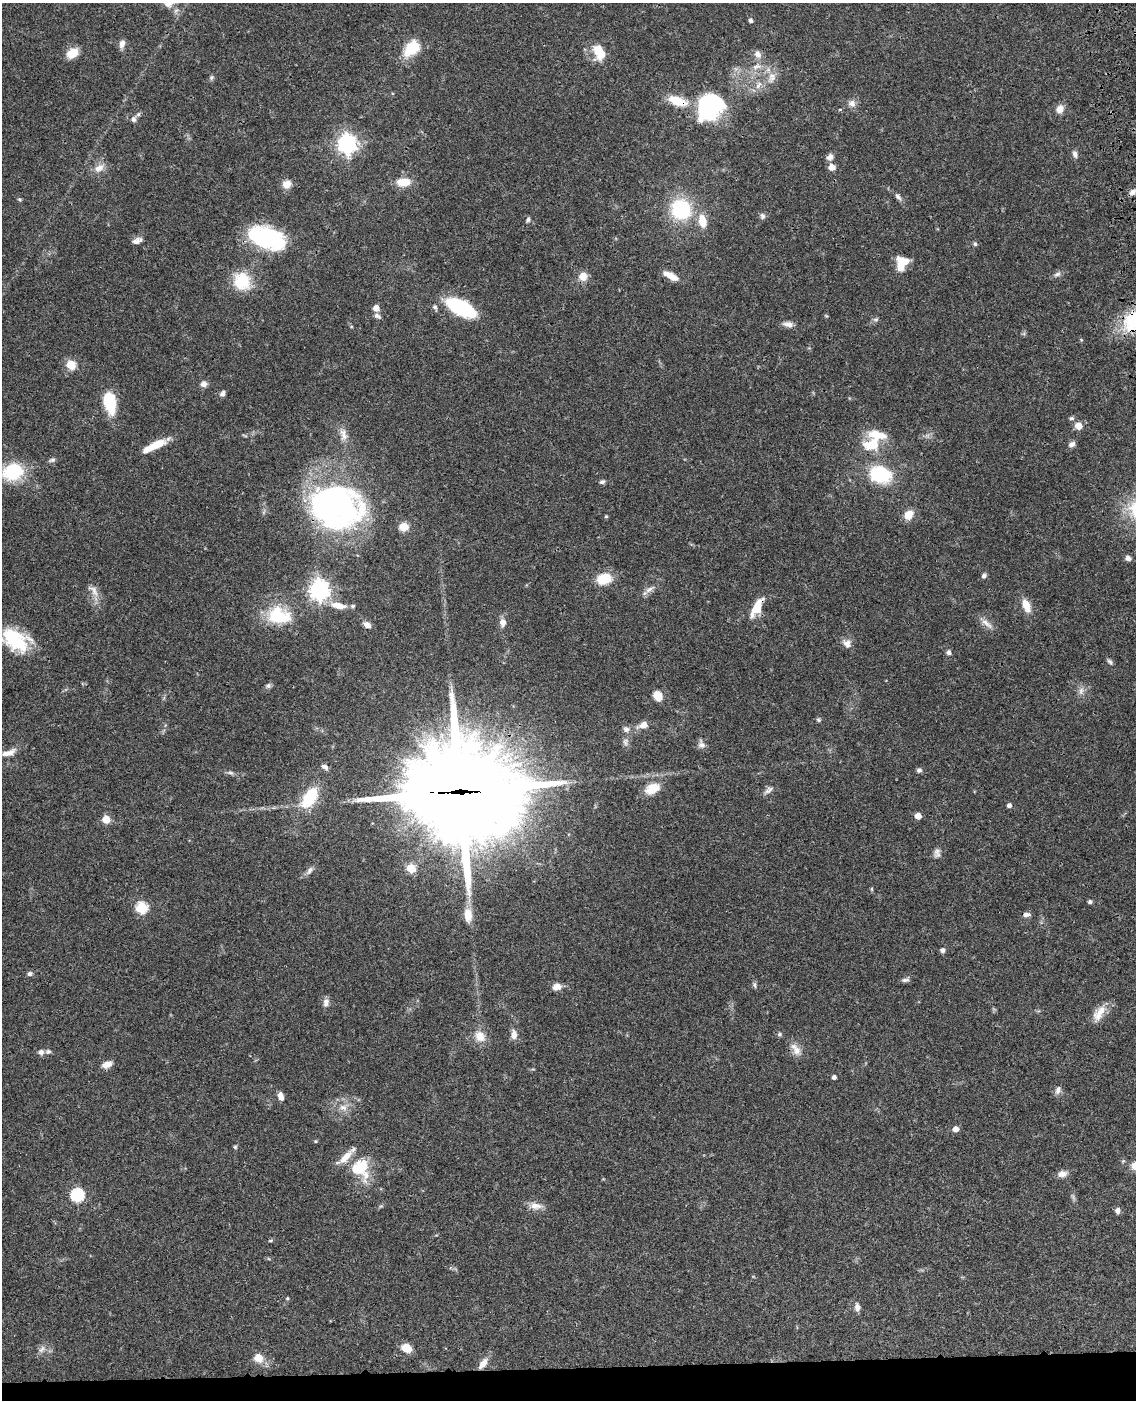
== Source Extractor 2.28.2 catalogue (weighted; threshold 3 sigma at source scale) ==
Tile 10 of 4 x 3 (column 2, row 3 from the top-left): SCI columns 1253-2386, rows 256-1653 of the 4769 x 4604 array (HDU 1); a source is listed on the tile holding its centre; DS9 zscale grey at full resolution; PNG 1138 x 1402 px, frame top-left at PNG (2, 3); no overlay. Shown black and unused: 2% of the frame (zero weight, under 3 of 4 exposures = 6% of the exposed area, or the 3 px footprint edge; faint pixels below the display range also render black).
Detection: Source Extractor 2.28.2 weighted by HDU 2 'WHT'; one run over the whole footprint, this tile lists its part. Background 0.0444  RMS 0.0028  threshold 0.0126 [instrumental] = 3 sigma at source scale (4.5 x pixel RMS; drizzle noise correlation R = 1.50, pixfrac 1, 0.05/0.05 arcsec/px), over >= 5 px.
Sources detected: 152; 3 too faint to see at this stretch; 2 inside a brighter object's white glare — not listed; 8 inside a brighter listed object's ellipse — not listed separately; the other 139 listed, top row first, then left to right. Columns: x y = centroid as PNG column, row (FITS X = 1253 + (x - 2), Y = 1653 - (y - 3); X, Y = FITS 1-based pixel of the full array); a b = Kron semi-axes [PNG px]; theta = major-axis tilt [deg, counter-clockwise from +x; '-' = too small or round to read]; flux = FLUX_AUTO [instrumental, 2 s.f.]
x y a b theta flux
750 20 4 4 - 0.79
122 44 11 6 76 1.6
412 48 22 15 46 8.2
599 52 19 13 -70 6
72 53 14 10 32 4.2
758 54 11 9 -59 1.6
757 66 14 7 14 2
211 77 6 6 - 0.56
772 77 18 10 67 3.1
758 85 13 6 56 1.7
677 101 23 10 -19 7.6
852 103 11 10 - 1.6
710 106 32 27 43 31
1060 109 9 8 - 2.4
133 119 8 7 - 0.97
347 144 7 7 - 150
1075 154 9 6 -70 1.1
830 157 8 7 - 1.5
832 167 7 6 - 2.4
99 168 17 10 35 2.4
403 182 15 9 3 5
287 184 10 9 - 2.7
1132 192 9 7 36 1.3
898 197 11 6 -49 0.96
20 199 6 4 -33 0.38
681 209 20 19 - 21
762 216 8 7 - 0.84
528 219 8 4 72 0.56
702 221 14 8 -80 5
267 237 37 20 -19 31
136 241 11 8 33 1.5
975 244 6 5 - 0.49
902 263 17 14 68 5.1
1057 274 11 7 33 0.99
583 276 11 11 - 2.7
671 276 18 7 -28 3.7
242 281 17 15 -57 12
435 307 8 5 -64 0.73
376 308 7 6 - 1.9
461 308 30 13 -27 23
377 316 10 6 -41 0.97
826 316 6 3 -70 0.3
876 319 8 5 6 0.62
788 324 14 7 -10 1.5
71 365 10 9 - 4
204 384 8 7 - 1.3
222 393 8 6 65 0.77
110 402 20 11 -79 13
1071 418 7 5 -8 0.56
1078 426 5 5 - 4.9
343 434 20 10 -79 2.8
873 444 22 17 24 8.9
1072 444 8 6 34 1.2
156 445 25 7 25 6
52 460 10 5 16 0.71
13 471 22 17 16 15
880 474 17 13 -18 21
602 482 7 5 18 0.67
335 505 57 41 -18 77
908 515 9 7 52 4.3
606 516 5 4 - 0.32
404 527 11 9 7 2.8
1128 558 7 6 - 1.1
984 576 7 6 - 0.73
604 579 15 11 10 7.5
649 589 15 6 31 1.6
93 590 22 9 -48 2.4
319 590 7 7 - 160
338 605 20 8 -10 3.8
1026 605 15 8 -68 3.9
757 606 21 9 63 5.8
278 617 33 18 3 12
503 622 11 8 88 1.9
986 623 23 7 -41 2
367 625 8 6 -29 1.7
15 640 33 21 -29 16
847 643 13 10 -44 1.9
948 652 6 6 - 0.83
1110 662 8 5 -40 0.63
268 686 7 6 - 0.72
1081 691 12 7 82 1.4
658 696 8 7 - 5.1
819 720 6 5 - 0.49
643 725 12 8 21 2.5
626 729 9 8 - 1.2
625 742 11 8 81 1.2
701 744 11 8 -69 1.3
11 752 13 9 35 2.1
325 767 9 6 -28 1.1
919 770 6 6 - 0.76
230 773 11 5 -12 0.78
652 789 20 12 26 5
768 790 15 8 38 1.3
461 791 46 35 -2 4700
309 798 19 10 56 16
1009 805 5 4 - 0.91
918 816 5 5 - 3.6
106 819 5 5 - 7.6
937 853 13 8 88 1.3
411 868 5 5 - 9.7
309 871 13 6 52 1.2
871 889 6 4 -90 0.31
1090 902 4 4 - 0.7
142 907 6 6 - 24
468 915 15 8 -85 4.2
1026 915 9 6 9 1.1
942 950 7 6 - 0.83
30 974 7 6 - 0.75
905 980 11 5 4 0.77
754 985 8 5 -79 0.6
557 987 11 8 7 2
326 1003 10 7 82 1.5
1099 1013 24 11 54 3.8
514 1034 14 8 -86 1.8
779 1034 6 6 - 0.5
480 1036 16 13 -49 3.7
796 1049 20 10 -54 2.6
48 1051 8 6 2 0.72
41 1052 7 6 - 1.1
107 1064 10 6 21 2.4
834 1077 4 4 - 0.87
1058 1090 11 7 70 1.2
281 1096 9 5 -75 2
343 1107 13 9 -5 2.3
955 1129 5 5 - 2
315 1141 5 4 - 0.31
235 1147 5 5 - 0.37
359 1168 23 20 32 11
1062 1174 12 7 7 1.9
77 1195 6 6 - 41
535 1206 18 9 -6 2.5
1118 1210 7 6 - 1.1
270 1240 7 3 9 0.33
287 1298 5 4 - 0.3
857 1307 11 6 -86 1.3
406 1348 10 7 -27 4.3
42 1349 13 8 39 1.5
258 1358 12 10 -58 3.3
483 1364 15 7 52 2.5
Overlapping masked pixels (flux is a lower limit): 6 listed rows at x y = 677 101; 710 106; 335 505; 757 606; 461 791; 359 1168
Isophote crosses this tile's border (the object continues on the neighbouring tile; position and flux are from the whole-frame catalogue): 2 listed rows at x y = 13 471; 15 640